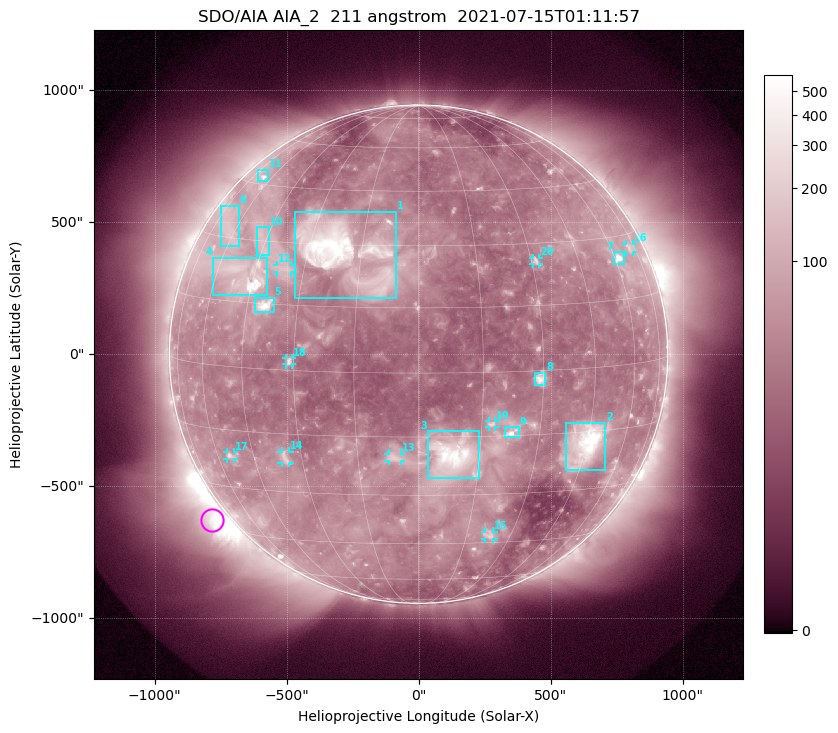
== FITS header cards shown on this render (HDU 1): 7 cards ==
TELESCOP= 'SDO/AIA '           / For AIA: SDO/AIA
INSTRUME= 'AIA_2   '           / For AIA: AIA_ATA1, AIA_ATA2, AIA_ATA3 or AIA_AT
WAVELNTH=                  211 / [angstrom] Wavelength
WAVEUNIT= 'angstrom'           / Wavelength unit: angstrom
DATE-OBS= '2021-07-15T01:11:57.626' / [ISO] Date when observation started; ISO 8
CTYPE1  = 'HPLN-TAN'           / CTYPE1: HPLN
CTYPE2  = 'HPLT-TAN'           / CTYPE2: HPLT

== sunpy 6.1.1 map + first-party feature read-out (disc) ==
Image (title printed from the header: SDO/AIA AIA_2  211 angstrom  2021-07-15T01:11:57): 1024 x 1024 px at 2.4 arcsec/px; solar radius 944 arcsec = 393 px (full disc in frame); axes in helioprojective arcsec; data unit not stated in the header (colour bar unlabelled)
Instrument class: DISC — disc imager (sunpy class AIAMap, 211 A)
Bright regions (active regions / flare kernels): reference = the median radial profile (limb darkening/brightening removed); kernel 9 px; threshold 5 sigma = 97.5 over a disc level ~45.3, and >= 1.15x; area >= 12 px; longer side >= 9 px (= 22 arcsec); searched inside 0.97 R_sun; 22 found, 20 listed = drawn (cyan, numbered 1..; 9 of them under ~33 arcsec drawn as corner ticks so the feature stays visible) (cap 20 boxes per figure: the strongest are kept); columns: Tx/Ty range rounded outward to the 5 arcsec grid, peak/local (2 s.f.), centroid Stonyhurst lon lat
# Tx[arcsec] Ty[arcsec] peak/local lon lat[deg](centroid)
1 -470..-85 210..540 17 -20 +28
2 555..705 -440..-260 20 +45 -18
3 35..230 -470..-290 13 +8 -20
4 -780..-570 225..365 13 -49 +21
5 -620..-550 155..215 13 -40 +15
6 -750..-680 410..565 3.7 -64 +32
7 740..780 340..390 14 +62 +25
8 440..480 -115..-70 8.2 +29 -2
9 325..380 -315..-275 8.7 +23 -14
10 -615..-565 375..480 3.7 -46 +30
11 -610..-570 655..700 5.4 -67 +47
12 -535..-480 310..340 3.8 -36 +24
13 -115..-65 -405..-375 4.1 -6 -20
14 -520..-490 -415..-370 3.9 -35 -21
15 250..285 -700..-670 4.2 +23 -42
16 785..810 385..420 3.5 +71 +27
17 -725..-700 -395..-370 4.7 -54 -21
18 -505..-480 -40..-15 4.8 -31 +2
19 265..290 -275..-255 4.3 +17 -12
20 435..455 340..365 4.4 +31 +26
Off-limb structures (1.02-1.3 R_sun): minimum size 162 px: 5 found; the strongest spans PA ~110..155 deg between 1.02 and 1.3 R_sun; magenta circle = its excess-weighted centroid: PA ~130 deg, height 1.06 R_sun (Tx ~-785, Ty ~-630 arcsec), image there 7.1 x the reference